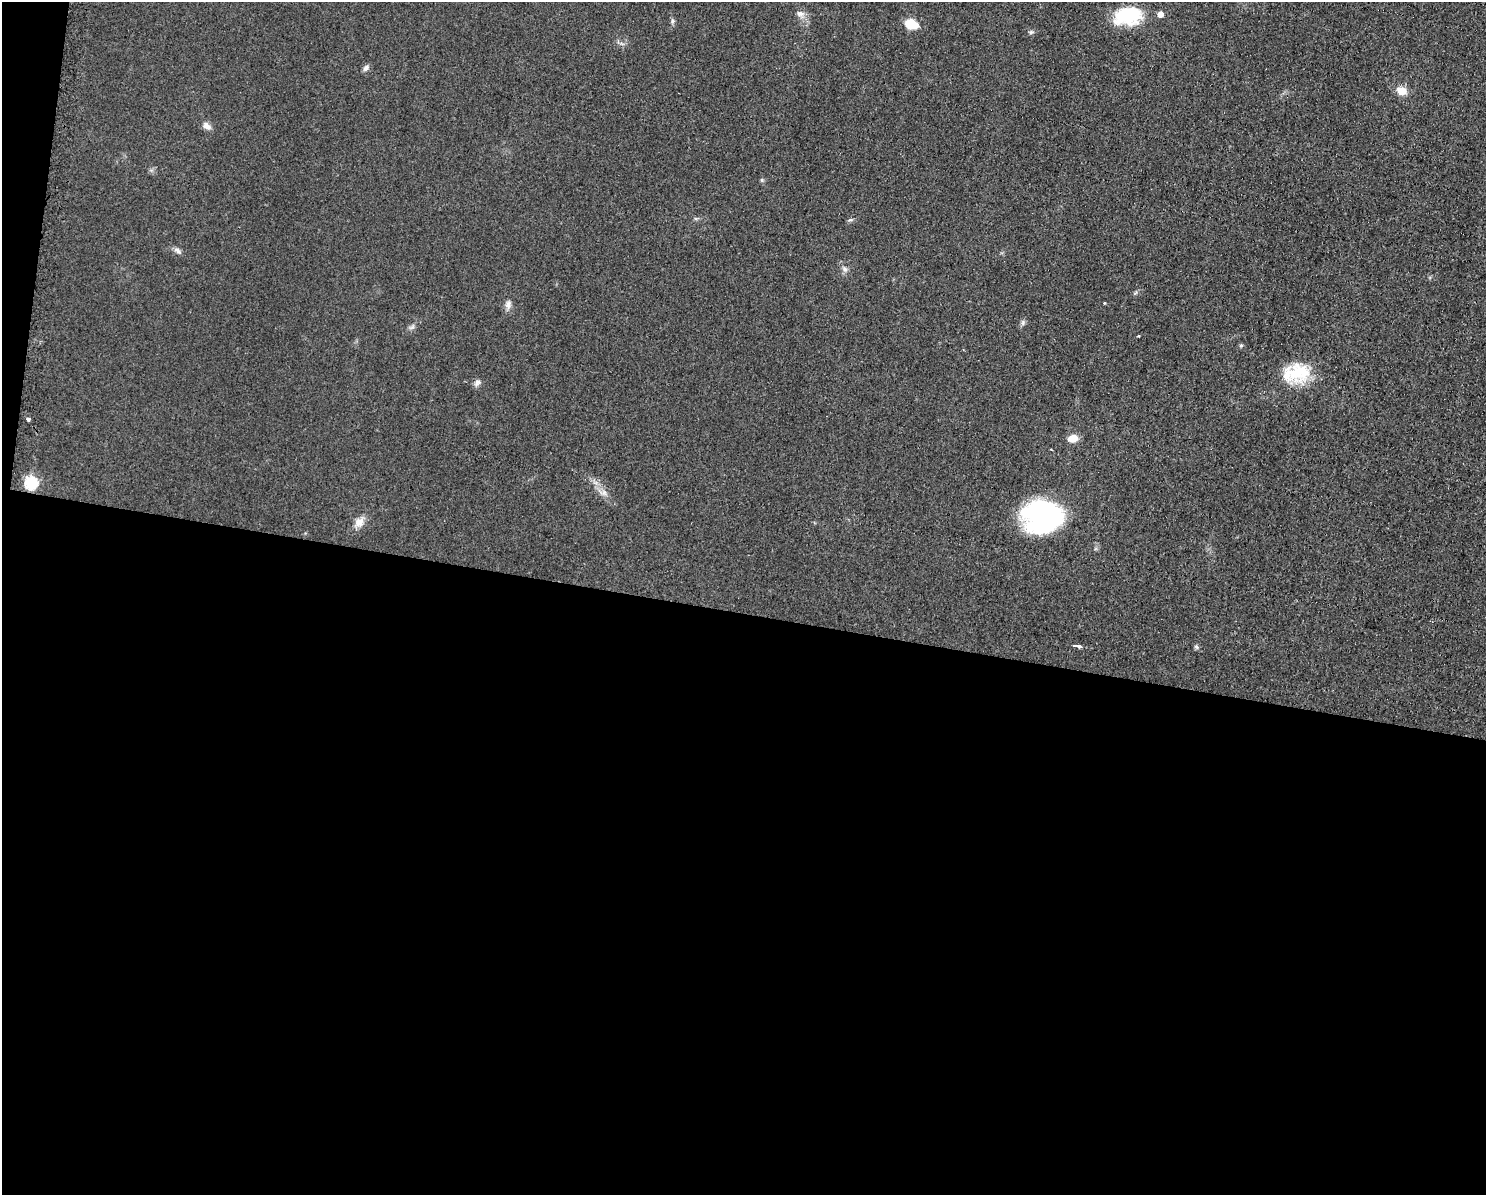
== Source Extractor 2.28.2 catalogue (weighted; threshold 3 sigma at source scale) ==
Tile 10 of 3 x 4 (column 1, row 4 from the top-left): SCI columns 123-1606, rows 1-1193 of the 4823 x 4771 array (HDU 1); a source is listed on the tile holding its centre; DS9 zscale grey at full resolution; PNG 1488 x 1197 px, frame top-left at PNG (2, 2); no overlay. Shown black and unused: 50% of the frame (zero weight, under 2 of 3 exposures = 2% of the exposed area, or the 3 px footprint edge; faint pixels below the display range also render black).
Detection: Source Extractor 2.28.2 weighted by HDU 2 'WHT'; one run over the whole footprint, this tile lists its part. Background 0.0548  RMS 0.0099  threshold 0.0444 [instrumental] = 3 sigma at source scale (4.5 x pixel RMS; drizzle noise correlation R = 1.50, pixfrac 1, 0.05/0.05 arcsec/px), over >= 5 px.
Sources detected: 29; all 29 listed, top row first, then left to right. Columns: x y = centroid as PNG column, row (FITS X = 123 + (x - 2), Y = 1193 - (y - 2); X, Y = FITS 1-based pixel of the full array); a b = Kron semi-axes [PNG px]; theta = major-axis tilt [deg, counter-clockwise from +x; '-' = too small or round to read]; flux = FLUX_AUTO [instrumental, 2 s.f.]
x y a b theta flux
800 14 13 9 -25 6.3
1160 14 5 5 - 8.8
1128 16 32 20 8 52
672 21 7 6 - 2.1
911 24 11 9 -20 24
1031 32 7 5 3 2
366 68 10 7 53 3.4
1401 91 7 6 - 21
207 126 11 7 -35 6.1
762 180 5 5 - 1.5
851 220 8 4 9 1.8
178 251 12 6 -36 3.8
845 269 9 7 -43 4.1
1104 303 3 3 - 0.85
508 304 12 8 76 5.1
1023 323 8 6 88 2.5
412 327 11 5 38 3
1138 336 4 3 - 1.1
1241 345 5 5 - 1.5
1296 373 34 25 11 48
477 383 11 7 52 3.8
28 419 4 3 - 5.7
1073 438 9 7 8 15
31 483 6 6 - 130
603 492 17 8 -22 7.3
1042 516 38 29 -1 190
359 522 16 11 52 9.7
1077 646 8 3 -9 24
1196 647 7 5 -32 1.9